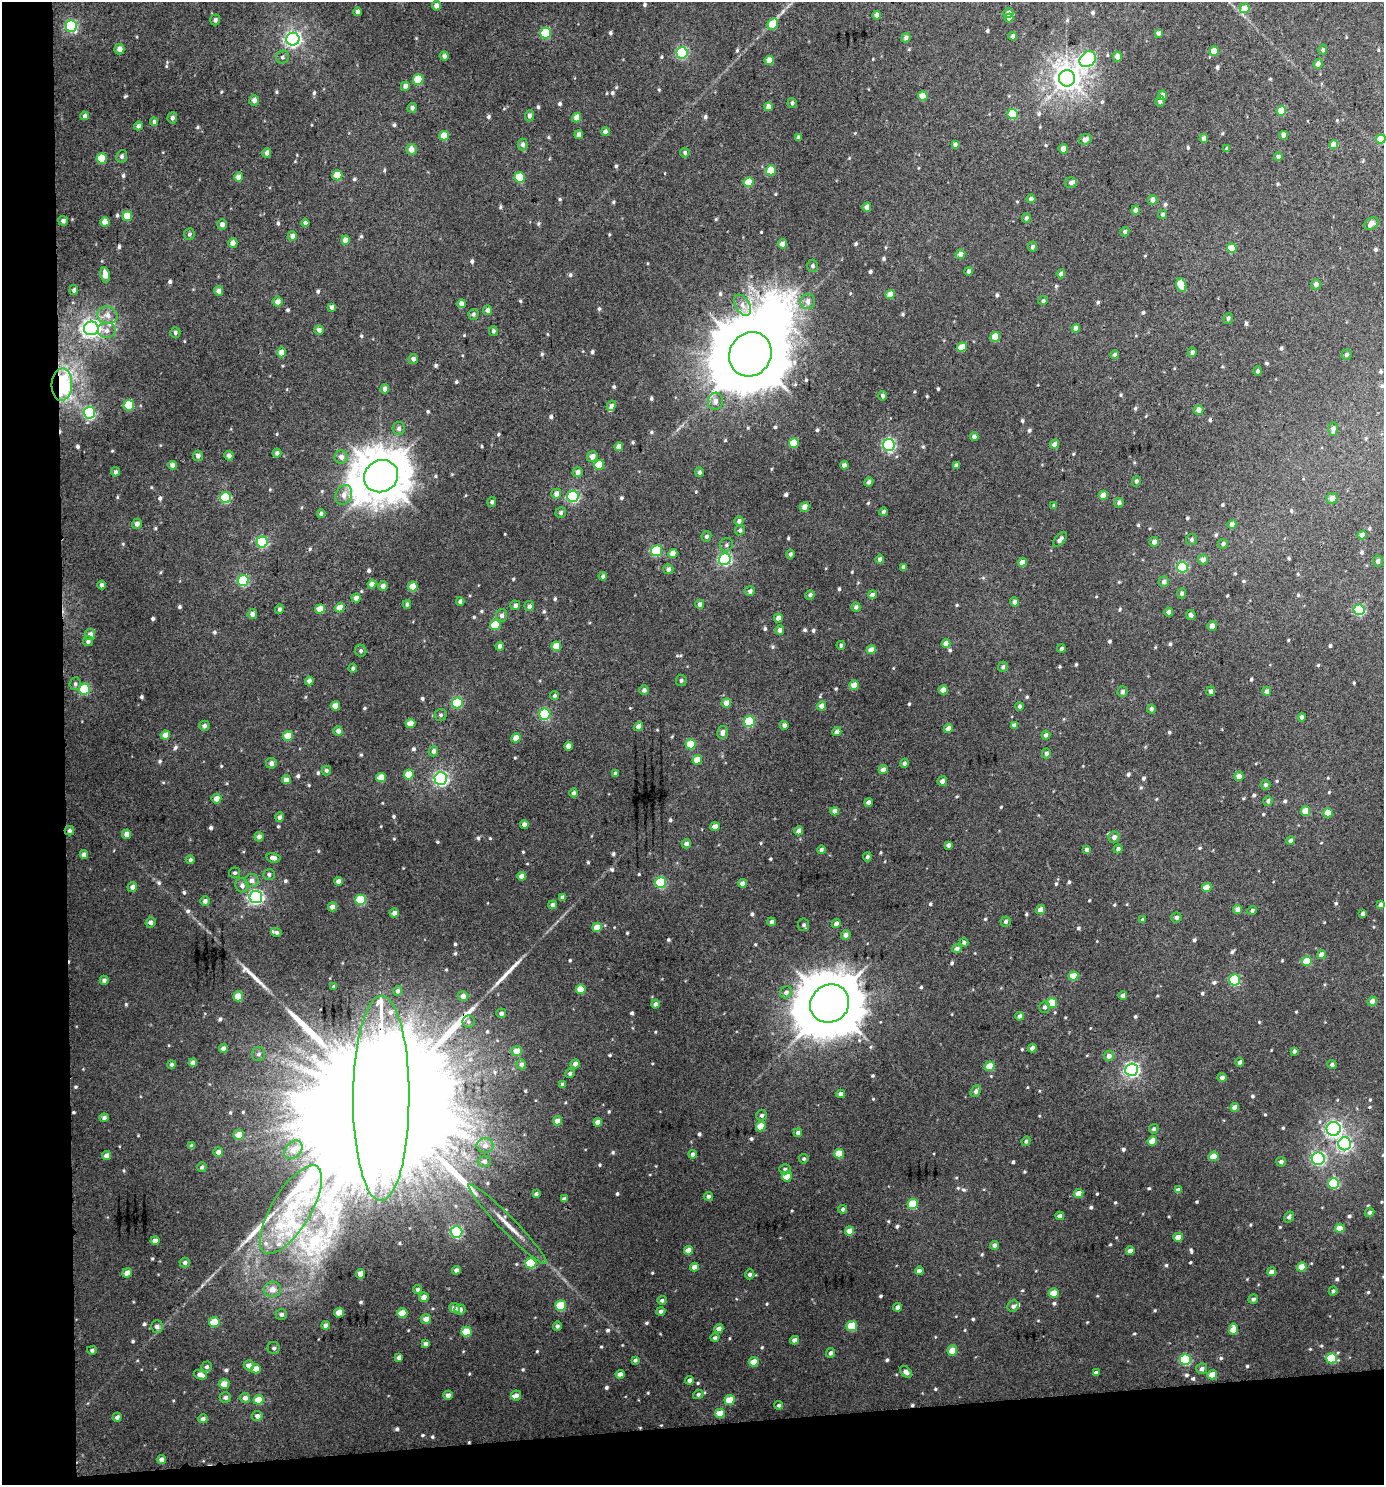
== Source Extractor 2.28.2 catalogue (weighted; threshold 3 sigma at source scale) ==
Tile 7 of 3 x 3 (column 1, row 3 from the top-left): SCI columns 7-1388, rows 5-1487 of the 4199 x 4457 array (HDU 1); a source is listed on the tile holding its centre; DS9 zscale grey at full resolution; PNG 1386 x 1487 px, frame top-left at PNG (2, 2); each listed source drawn as its Kron ellipse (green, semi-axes under 4 px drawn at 4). Shown black and unused: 8% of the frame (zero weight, under 3 of 4 exposures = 1% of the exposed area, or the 3 px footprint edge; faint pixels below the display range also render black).
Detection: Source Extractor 2.28.2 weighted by HDU 2 'WHT'; one run over the whole footprint, this tile lists its part. Background 0.0192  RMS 0.0069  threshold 0.031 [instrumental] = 3 sigma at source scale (4.5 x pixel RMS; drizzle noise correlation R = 1.50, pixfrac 1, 0.0396/0.0396 arcsec/px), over >= 5 px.
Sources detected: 849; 1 inside a brighter object's white glare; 1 cosmic-ray / hot-pixel residue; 5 long thin detections or spike segments (spike, bleed or trail) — neither listed nor drawn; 11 inside a brighter listed object's ellipse — not listed separately; of the other 831, all 500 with FLUX_AUTO >= 1.54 (the completeness limit of this list) listed and drawn (331 fainter detections not listed), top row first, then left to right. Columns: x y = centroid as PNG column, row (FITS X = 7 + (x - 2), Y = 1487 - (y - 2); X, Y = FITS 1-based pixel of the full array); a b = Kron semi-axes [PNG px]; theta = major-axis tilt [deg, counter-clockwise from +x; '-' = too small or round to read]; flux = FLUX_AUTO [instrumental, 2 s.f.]
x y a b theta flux
436 6 5 4 - 4.1
1245 8 5 5 - 9
357 12 4 4 - 2.3
1008 13 5 5 - 4.4
877 15 4 4 - 3.2
1009 18 4 4 - 4
215 20 5 5 - 1.9
773 24 6 5 - 13
71 26 6 5 - 81
546 33 5 5 - 42
1159 33 4 4 - 2.9
1013 36 4 4 - 2.4
906 38 5 4 - 2.3
293 39 6 6 - 210
119 49 5 5 - 4.2
1323 50 5 4 - 1.9
1214 51 4 4 - 6.8
682 53 6 5 - 61
444 56 4 4 - 2.3
282 57 7 6 - 1.9
1117 57 5 4 - 4.2
1088 59 9 7 41 99
769 60 5 4 - 8.2
1318 64 5 4 - 3.8
1067 78 8 8 - 690
418 80 5 5 - 21
405 86 5 4 - 4
1163 95 5 4 - 3.8
923 96 4 4 - 11
254 100 5 5 - 4.3
1160 101 5 5 - 1.9
792 103 5 4 - 1.8
768 107 4 4 - 4.4
412 108 5 4 - 2.5
1281 111 5 4 - 18
1013 114 5 5 - 29
85 116 4 4 - 2.9
529 116 6 4 87 2.3
172 118 5 5 - 2
577 118 5 4 - 6.1
154 122 4 4 - 1.7
138 126 4 4 - 2.5
605 132 4 4 - 3.1
579 135 4 4 - 3.5
1284 135 4 4 - 5.8
444 136 5 4 - 13
798 137 4 3 - 1.8
1204 138 4 4 - 4.1
1085 139 6 5 - 3.8
1381 139 5 4 - 12
523 144 6 5 - 2.5
955 144 4 3 - 2.1
1334 144 4 4 - 9
411 149 5 5 - 4.8
1063 149 5 4 - 5.3
1227 149 4 4 - 1.9
267 153 5 4 - 2.8
685 153 5 4 - 1.7
122 156 6 5 - 1.8
1278 157 4 4 - 2.7
102 158 5 5 - 20
771 170 5 5 - 16
337 175 5 5 - 17
239 177 5 4 - 6.5
520 177 5 5 - 24
749 182 5 5 - 19
1071 183 6 5 - 2.6
1031 199 4 4 - 2.6
1153 200 5 4 - 4
867 207 4 4 - 5.4
1135 210 4 4 - 3.2
1162 214 4 4 - 1.7
127 216 5 5 - 15
1026 218 5 4 - 1.9
63 221 5 4 - 3
105 222 4 4 - 6.8
305 223 4 4 - 2.1
1371 224 8 5 33 5.8
222 225 5 4 - 3.3
1125 232 5 4 - 1.6
189 234 6 5 - 1.6
292 236 5 4 - 3.2
345 240 4 4 - 5.5
233 243 5 4 - 3.7
783 244 5 4 - 4.2
1032 247 5 4 - 1.9
1232 248 5 4 - 12
960 254 5 4 - 4.3
813 266 6 5 - 1.8
968 271 4 3 - 2.2
1061 274 4 4 - 3.4
105 275 7 4 -78 7.4
1316 284 5 5 - 3.2
1181 285 7 5 -75 14
74 290 5 4 - 1.7
219 291 5 4 - 3.9
890 294 5 4 - 7.3
808 301 8 7 - 4.4
1043 301 4 4 - 1.7
277 302 5 5 - 4.6
461 304 4 4 - 4.7
742 305 11 7 -59 4.4
332 307 4 4 - 3.2
487 310 5 4 - 2.7
473 314 5 5 - 1.6
107 315 10 8 -15 5.3
1228 318 5 4 - 1.8
91 328 7 7 - 290
1076 328 4 4 - 3.6
319 330 5 4 - 3.2
106 331 9 8 - 4.1
493 331 5 4 - 1.7
175 332 5 5 - 1.8
995 337 5 4 - 14
962 347 5 4 - 10
282 352 5 4 - 6.8
1192 352 5 4 - 2.4
750 354 23 20 58 8100
1115 355 4 4 - 1.8
1346 355 5 5 - 1.8
413 359 5 4 - 2.4
1258 371 4 4 - 1.8
62 384 16 10 87 100
385 389 5 4 - 3.9
883 396 5 4 - 1.6
715 401 8 7 - 3.9
129 405 5 5 - 34
611 406 5 4 - 3.5
1198 410 5 5 - 4.1
89 413 6 6 - 89
399 428 6 6 - 2.4
1333 429 7 4 86 3.2
974 437 4 4 - 2.9
794 443 5 5 - 15
1055 444 4 4 - 5.7
889 445 6 6 - 110
619 447 4 4 - 4.9
277 453 4 4 - 2.2
198 456 5 5 - 2.5
229 456 5 4 - 3
592 456 5 5 - 4.6
341 457 6 6 - 3.7
172 465 4 4 - 3.5
599 465 5 5 - 19
844 465 4 4 - 3.2
956 465 4 4 - 2.1
115 472 4 4 - 2.3
578 472 5 5 - 3.2
699 472 5 4 - 1.7
381 476 17 16 - 2600
1136 481 5 4 - 1.7
869 482 5 4 - 2.1
556 494 5 5 - 4.2
344 495 10 8 65 5.1
1103 495 4 4 - 8.7
573 496 5 5 - 85
226 498 5 5 - 51
1332 498 6 5 - 5.1
492 502 5 4 - 1.6
1119 503 5 4 - 2.4
1054 506 4 4 - 2
805 507 5 4 - 5.7
883 512 4 4 - 1.9
561 513 5 5 - 1.6
321 514 4 4 - 2.3
739 521 4 4 - 2.3
137 524 5 5 - 2.4
1232 524 4 4 - 3.2
740 530 5 4 - 1.6
1362 535 4 4 - 3.8
706 536 5 4 - 1.8
1060 539 9 4 47 3.1
1192 540 6 5 - 1.5
262 542 5 5 - 67
1154 542 5 4 - 3.7
1223 544 5 4 - 1.7
726 545 7 6 - 1.8
656 551 5 5 - 47
673 554 4 4 - 7
790 554 4 4 - 1.5
725 559 6 6 - 110
880 559 4 4 - 2.9
1203 559 5 5 - 4.8
1378 561 5 5 - 2.3
1022 562 5 4 - 6.3
903 567 4 3 - 1.8
1182 567 5 5 - 50
668 569 5 5 - 2.9
603 576 4 3 - 1.8
243 580 5 5 - 54
1164 582 5 5 - 2.8
372 584 4 4 - 5.5
102 585 4 4 - 1.7
383 586 5 4 - 2.9
413 586 5 4 - 12
750 591 5 5 - 2.2
1182 593 5 4 - 2.3
810 595 5 4 - 2.1
872 595 4 4 - 3.3
356 598 5 4 - 4.2
460 601 4 3 - 2.1
1015 602 4 4 - 3.5
407 604 4 4 - 1.5
700 604 4 4 - 3
515 605 5 4 - 2.4
529 606 5 5 - 2.6
856 607 4 4 - 2.2
340 608 5 4 - 8.6
279 609 4 4 - 1.6
320 609 5 4 - 10
1359 610 5 5 - 56
1169 612 4 4 - 2.8
252 614 5 4 - 3.5
502 615 6 5 - 2.7
1191 615 5 5 - 2.6
778 618 4 4 - 3.8
495 625 5 5 - 21
1212 626 5 4 - 4.4
780 630 5 4 - 2.9
90 634 5 5 - 4.4
88 641 5 5 - 2.1
946 643 4 4 - 7
841 645 4 4 - 1.9
500 646 4 4 - 3
556 646 5 4 - 12
1061 648 4 4 - 1.5
871 650 4 4 - 6.9
361 651 6 5 - 1.6
1003 667 5 4 - 1.6
353 668 4 3 - 1.7
681 680 5 5 - 1.6
309 681 4 4 - 3.1
75 684 6 5 - 1.8
854 685 5 4 - 8.4
84 689 5 5 - 51
644 690 4 4 - 2.3
943 690 4 4 - 8.4
1211 691 5 4 - 2.3
1267 691 4 4 - 3.3
1122 692 5 5 - 2.4
555 696 4 4 - 1.6
457 703 5 5 - 46
726 703 5 4 - 5.3
335 706 4 4 - 9.2
821 706 5 4 - 3.9
1020 706 4 4 - 1.9
1151 709 4 4 - 1.8
545 714 5 5 - 59
441 715 6 6 - 1.6
1302 717 4 4 - 2.4
749 721 5 5 - 42
410 723 5 4 - 7
784 725 4 4 - 2.7
1014 725 4 4 - 2.6
204 726 5 5 - 2.1
638 726 4 4 - 4.9
948 729 4 4 - 5.3
338 731 5 4 - 2.9
723 732 6 5 - 3.5
837 732 4 4 - 4.4
165 735 4 4 - 6.7
1046 735 4 4 - 2.7
288 736 5 5 - 10
516 738 5 4 - 7.5
691 744 5 5 - 17
568 746 4 4 - 4.9
433 751 5 5 - 2.5
1046 753 5 4 - 2
697 760 5 4 - 11
271 763 5 5 - 2.7
904 763 5 4 - 1.9
326 770 5 4 - 1.8
883 770 4 4 - 4.7
615 773 4 4 - 1.6
409 775 5 5 - 15
1239 776 5 4 - 5.3
381 778 5 4 - 8.7
441 779 6 6 - 170
286 780 4 4 - 5.4
942 781 5 4 - 2.8
1265 785 5 5 - 1.9
574 793 4 4 - 2
216 799 5 5 - 5.3
1268 801 5 4 - 2
868 802 4 4 - 3
835 811 4 4 - 4.5
1305 811 5 4 - 11
1328 813 5 4 - 10
280 817 5 4 - 2.6
524 824 4 4 - 3.2
715 826 5 4 - 4.1
69 831 5 4 - 2
799 831 4 4 - 5.6
127 834 4 4 - 5.4
259 837 5 4 - 3.1
1114 837 5 5 - 3.1
1290 841 4 4 - 2.7
686 844 5 4 - 2.8
948 845 4 4 - 2.4
1118 849 4 4 - 1.9
821 850 4 4 - 2.2
1087 850 4 4 - 2.7
84 855 4 4 - 3.3
867 857 4 4 - 1.7
273 858 7 4 -11 3.3
190 860 4 4 - 1.7
235 873 5 5 - 1.6
269 874 6 5 - 1.5
521 876 4 4 - 4.6
252 881 7 6 - 3.7
338 881 4 4 - 3.9
661 883 5 5 - 45
742 883 4 4 - 3.5
242 885 7 6 - 3.2
132 887 5 4 - 3.3
1207 888 5 4 - 9
256 897 6 6 - 170
562 897 4 4 - 2.8
360 900 5 5 - 33
205 901 5 5 - 2.5
553 905 4 4 - 2.6
1381 905 4 4 - 2.7
332 907 5 4 - 4.5
1238 909 4 4 - 4.8
1040 910 5 4 - 4.3
1252 910 4 4 - 1.8
394 913 4 4 - 3.4
1363 914 4 4 - 2.3
1176 917 5 5 - 2
1143 920 4 3 - 1.7
151 922 5 5 - 3.3
771 922 4 4 - 2.5
1006 922 5 5 - 1.8
836 924 4 4 - 3.5
804 925 6 5 - 1.9
597 927 5 4 - 11
276 932 5 4 - 1.7
846 935 5 4 - 3.4
964 942 4 4 - 1.5
957 948 5 4 - 2.6
1322 954 4 4 - 5.9
1307 961 5 4 - 17
1073 976 5 4 - 13
104 980 4 4 - 2.2
1235 980 5 5 - 54
334 986 4 4 - 1.6
581 989 5 4 - 11
398 991 5 4 - 1.7
786 992 6 5 - 2.4
1123 995 4 4 - 3.6
238 996 5 5 - 14
463 996 5 5 - 3.9
1372 1001 5 4 - 4.7
1052 1003 5 5 - 22
655 1004 4 4 - 3.3
830 1004 20 18 36 4300
1045 1007 6 5 - 2.1
501 1013 5 5 - 2.6
1020 1016 4 4 - 2.9
468 1022 6 6 - 1.8
1032 1048 4 4 - 2.8
223 1049 4 4 - 3.2
517 1051 5 5 - 8.1
1294 1051 4 4 - 1.9
259 1054 7 6 - 1.9
1109 1056 5 5 - 3.5
1240 1062 4 4 - 2.8
193 1063 4 4 - 4.6
521 1064 5 5 - 2.4
575 1064 5 4 - 3.3
172 1065 4 4 - 1.9
1332 1065 4 4 - 2
990 1066 5 4 - 14
1131 1070 6 6 - 170
570 1073 5 4 - 1.9
1222 1077 4 4 - 2.8
563 1085 4 4 - 2.5
976 1091 6 4 51 2.9
841 1094 4 4 - 3.5
381 1098 102 28 90 120000
1235 1107 4 4 - 6.9
762 1115 5 5 - 2
104 1118 4 4 - 2.4
557 1121 5 4 - 5.4
598 1122 4 4 - 5.6
761 1126 5 4 - 13
1154 1129 5 4 - 1.6
1334 1129 7 7 - 190
798 1133 4 4 - 2.2
239 1135 5 5 - 7
1026 1141 5 4 - 1.6
1152 1141 5 4 - 12
1345 1144 6 6 - 150
192 1146 4 4 - 2.5
485 1146 8 7 - 3.1
293 1150 10 7 43 3.9
218 1152 5 5 - 3.5
693 1154 4 4 - 2.7
839 1154 5 4 - 14
107 1155 4 4 - 4.1
1213 1156 5 4 - 11
804 1159 5 4 - 1.6
1318 1159 6 6 - 100
484 1161 6 5 - 2.1
1281 1162 5 4 - 2.5
202 1167 5 4 - 1.7
785 1169 5 5 - 1.9
787 1176 5 5 - 14
1334 1183 5 5 - 33
1178 1190 4 4 - 3.8
536 1194 4 3 - 1.8
1079 1194 5 4 - 7.5
708 1196 4 4 - 2.1
564 1199 4 4 - 2.3
913 1204 5 5 - 23
843 1209 4 4 - 1.7
291 1210 50 19 59 52
1370 1212 5 4 - 1.6
1060 1216 4 4 - 3.5
1289 1217 6 4 57 2
508 1224 55 8 -45 14
1340 1228 4 4 - 9.6
849 1231 4 4 - 8.8
457 1232 6 5 - 75
1178 1237 4 4 - 7.1
155 1241 4 4 - 4.3
995 1245 4 4 - 2.9
688 1250 4 4 - 7
1130 1251 4 4 - 4.5
185 1262 5 5 - 2.2
531 1263 5 5 - 35
694 1267 4 4 - 5.4
1302 1267 5 4 - 8.6
456 1270 4 4 - 2.4
919 1271 4 4 - 3.3
1272 1272 5 4 - 3.8
127 1273 5 4 - 5.7
361 1274 4 4 - 9.2
750 1274 5 4 - 2.1
272 1289 8 7 - 6
417 1289 4 4 - 1.7
1333 1291 4 4 - 1.7
1054 1293 5 4 - 14
424 1297 5 4 - 5.3
1253 1299 5 4 - 2.1
662 1300 5 4 - 1.6
561 1306 5 5 - 27
1013 1306 6 5 - 2.3
898 1307 4 4 - 3.4
454 1308 5 5 - 4
460 1309 5 5 - 3
661 1311 4 4 - 2.5
339 1313 5 4 - 7.4
402 1313 5 4 - 14
281 1314 5 5 - 2
426 1319 5 5 - 4.6
214 1322 5 5 - 19
326 1325 4 4 - 3.5
157 1326 6 5 - 3.3
557 1326 5 4 - 1.8
852 1326 5 5 - 25
719 1328 4 4 - 3.3
1233 1329 6 4 85 10
466 1332 5 5 - 16
715 1338 4 4 - 1.9
795 1340 4 4 - 3.8
426 1344 4 4 - 2.6
274 1348 6 6 - 2
92 1350 5 4 - 1.7
952 1351 5 5 - 11
830 1353 5 4 - 2
399 1357 4 4 - 3
1331 1358 5 5 - 33
635 1360 4 3 - 1.6
1185 1360 5 5 - 49
754 1362 5 4 - 11
249 1365 5 5 - 3.8
207 1367 5 5 - 1.7
256 1369 5 4 - 8.7
1202 1369 5 5 - 3
906 1372 7 4 -42 3.7
1096 1373 4 4 - 2.4
620 1374 4 4 - 3.8
200 1375 7 4 -20 4.4
1212 1375 5 4 - 8.7
690 1380 5 4 - 3.1
224 1384 5 5 - 6.8
698 1394 5 4 - 1.9
448 1395 5 4 - 3.7
516 1396 5 5 - 3.4
225 1397 6 5 - 2.1
245 1398 5 5 - 3.5
258 1400 5 5 - 15
730 1400 5 5 - 17
779 1405 4 4 - 1.8
720 1413 5 4 - 13
257 1416 5 5 - 3.2
117 1417 4 4 - 2.2
203 1419 4 4 - 2.8
162 1460 4 4 - 3.6
Overlapping masked pixels (flux is a lower limit): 3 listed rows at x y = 62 384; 69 831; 381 1098
Isophote crosses this tile's border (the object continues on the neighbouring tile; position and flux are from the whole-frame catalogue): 1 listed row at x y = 1381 139